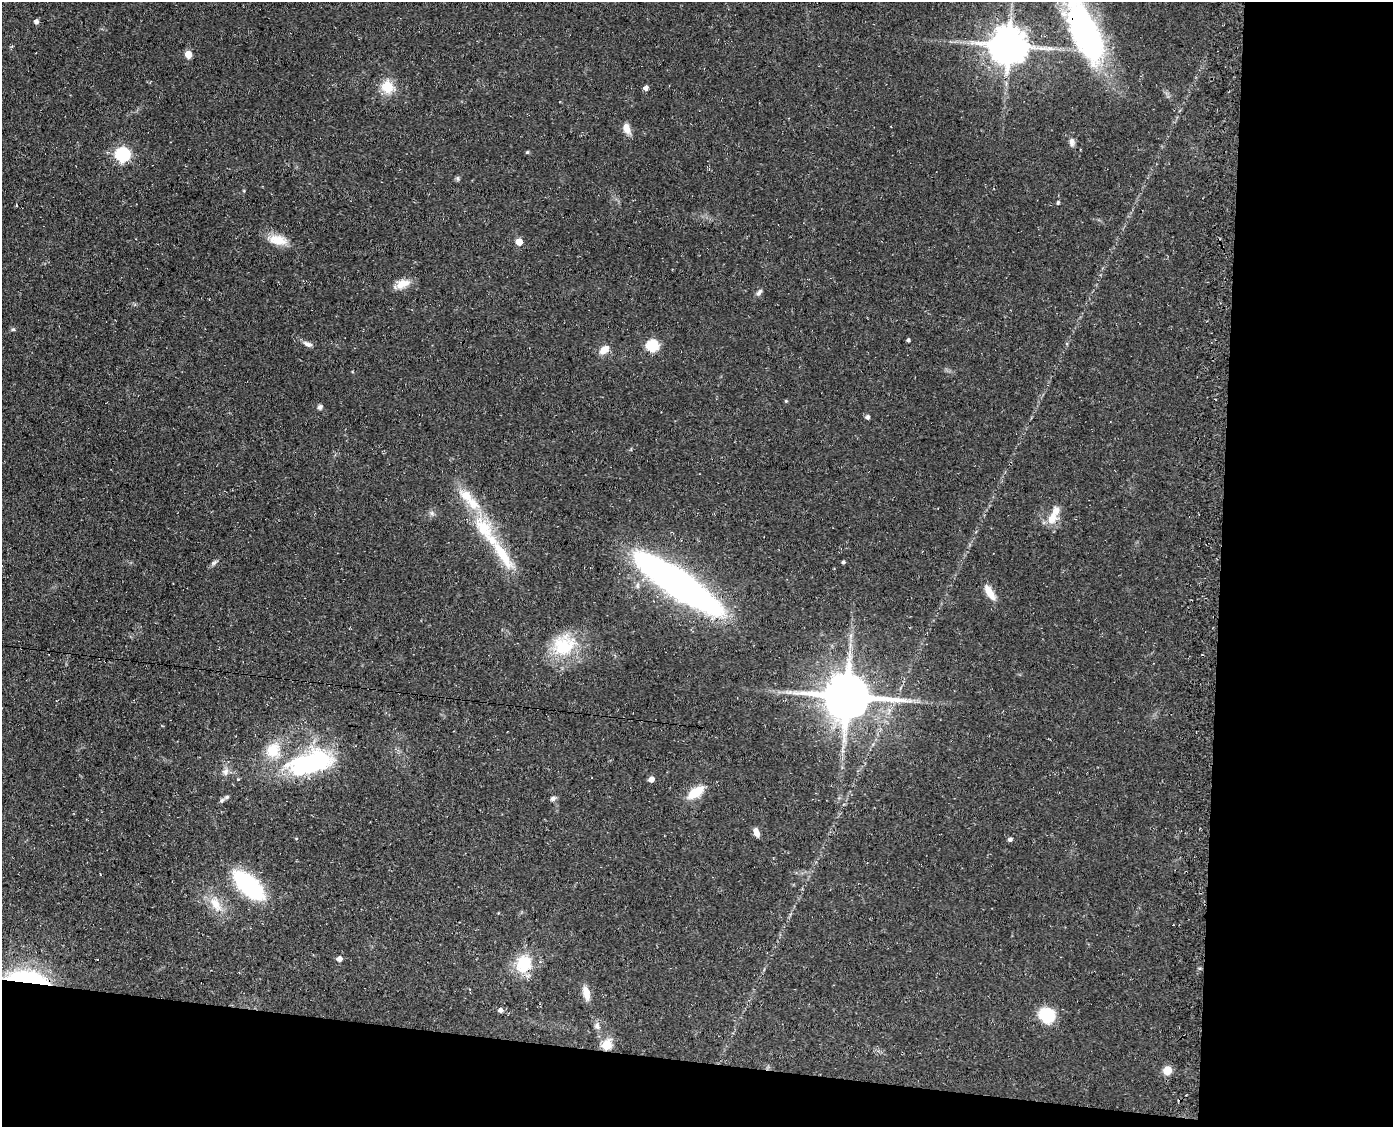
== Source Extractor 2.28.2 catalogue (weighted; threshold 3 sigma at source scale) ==
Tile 12 of 3 x 4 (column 3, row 4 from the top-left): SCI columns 3067-4457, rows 1-1125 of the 4597 x 4502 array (HDU 1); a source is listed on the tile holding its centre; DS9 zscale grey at full resolution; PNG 1395 x 1129 px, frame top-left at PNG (2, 2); no overlay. Shown black and unused: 18% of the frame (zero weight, under 3 of 4 exposures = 4% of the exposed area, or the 3 px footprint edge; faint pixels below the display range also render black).
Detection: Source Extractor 2.28.2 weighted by HDU 2 'WHT'; one run over the whole footprint, this tile lists its part. Background 0.15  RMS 0.0077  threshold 0.0346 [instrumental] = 3 sigma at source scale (4.5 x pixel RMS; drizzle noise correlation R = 1.50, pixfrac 1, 0.05/0.05 arcsec/px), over >= 5 px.
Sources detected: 64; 2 inside a brighter object's white glare — not listed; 6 inside a brighter listed object's ellipse — not listed separately; the other 56 listed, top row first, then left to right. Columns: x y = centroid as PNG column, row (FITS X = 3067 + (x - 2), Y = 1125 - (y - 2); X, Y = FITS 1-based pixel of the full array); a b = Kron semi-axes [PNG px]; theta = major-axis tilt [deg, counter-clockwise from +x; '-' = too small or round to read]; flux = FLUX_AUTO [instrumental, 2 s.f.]
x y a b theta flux
36 22 5 5 - 3
1088 33 88 27 -66 190
1008 46 11 11 - 2200
188 54 5 5 - 12
387 87 16 14 -42 16
646 88 4 4 - 4
627 128 13 8 -67 6.7
1072 142 11 7 -86 3.3
527 152 4 4 - 1.2
122 154 7 6 - 110
458 178 7 4 72 1.2
244 191 5 3 - 0.7
1058 202 5 4 - 0.94
16 205 3 2 - 1.1
277 240 25 11 -12 14
519 242 5 5 - 14
402 284 21 10 23 8.9
759 293 10 5 57 2.5
13 329 6 4 0 1.1
908 340 4 3 - 1.5
307 344 13 6 -24 3.3
652 346 6 6 - 73
604 350 13 8 42 7.8
786 401 5 4 - 0.87
320 407 6 6 - 2.1
867 417 5 4 - 2.2
432 513 7 6 - 2.1
1052 518 16 13 47 11
484 528 39 20 -56 40
843 562 4 3 - 1.5
214 563 11 5 34 2
677 583 64 16 -34 540
990 593 20 7 -59 9.9
564 645 35 29 36 40
847 696 15 13 2 3800
307 765 62 30 17 95
225 772 10 9 - 4.2
238 779 4 4 - 0.67
651 779 5 4 - 5.7
695 792 16 8 36 21
553 798 8 6 28 2.1
222 800 9 6 44 2.2
756 832 10 5 -70 4.2
296 838 4 3 - 0.62
1010 839 5 4 - 2.1
249 885 26 13 -44 110
216 904 25 13 -55 15
339 959 5 5 - 4.7
524 964 24 20 70 27
28 978 51 15 -8 64
586 993 16 7 -76 8.5
500 1010 5 5 - 2.7
1047 1015 15 13 -27 31
597 1026 10 7 88 3.1
606 1045 6 5 - 36
1167 1070 5 5 - 25
Overlapping masked pixels (flux is a lower limit): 3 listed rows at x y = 1088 33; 28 978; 606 1045
Isophote crosses this tile's border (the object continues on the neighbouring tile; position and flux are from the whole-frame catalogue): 1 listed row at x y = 1088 33